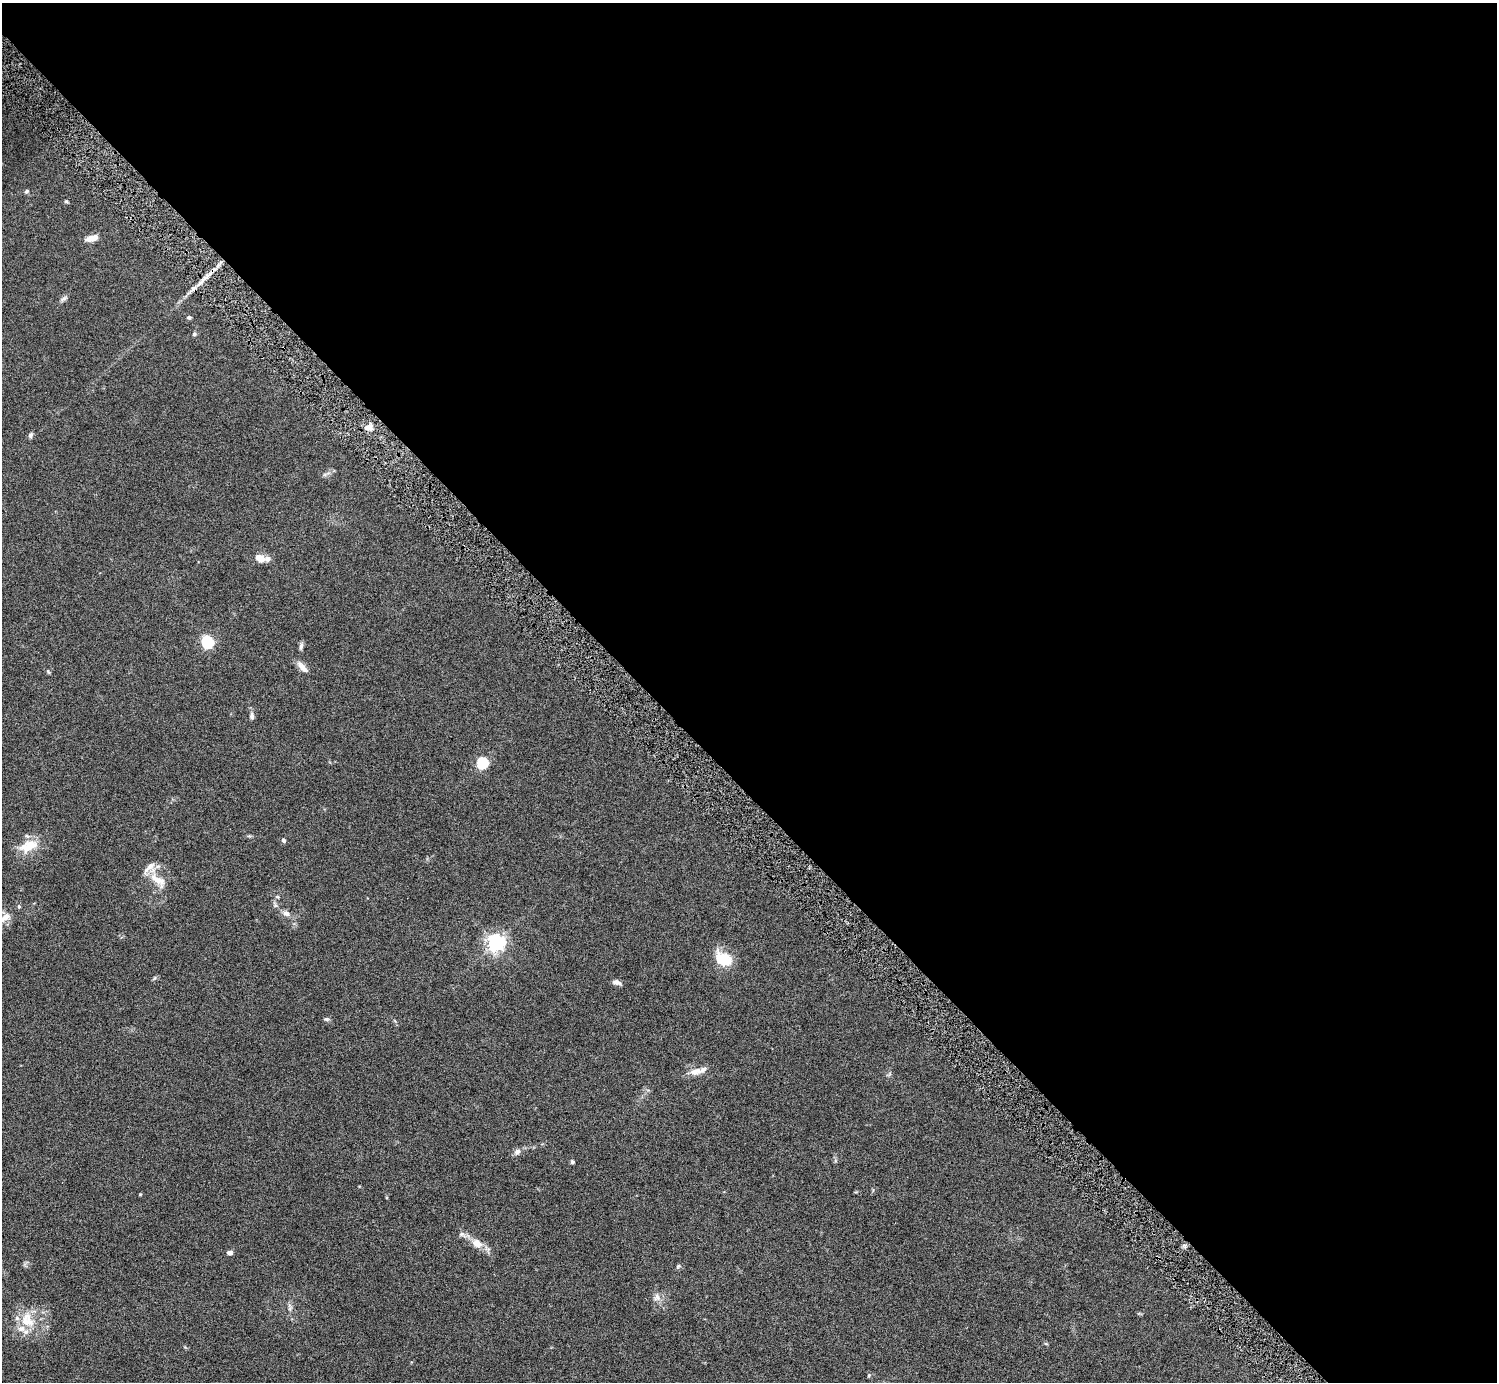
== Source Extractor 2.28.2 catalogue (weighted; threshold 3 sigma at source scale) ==
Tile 8 of 4 x 4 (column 4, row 2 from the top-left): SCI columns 4523-6017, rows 3094-4473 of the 6023 x 6019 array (HDU 1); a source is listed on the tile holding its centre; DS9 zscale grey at full resolution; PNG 1499 x 1384 px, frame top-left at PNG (2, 3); no overlay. Shown black and unused: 57% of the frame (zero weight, under 5 of 9 exposures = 3% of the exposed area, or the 3 px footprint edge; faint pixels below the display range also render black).
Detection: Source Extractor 2.28.2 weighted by HDU 2 'WHT'; one run over the whole footprint, this tile lists its part. Background 0.0498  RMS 0.0042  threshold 0.0172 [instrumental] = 3 sigma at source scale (4.09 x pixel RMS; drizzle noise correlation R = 1.36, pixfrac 0.8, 0.05/0.05 arcsec/px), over >= 5 px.
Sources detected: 45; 6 inside a brighter listed object's ellipse — not listed separately; the other 39 listed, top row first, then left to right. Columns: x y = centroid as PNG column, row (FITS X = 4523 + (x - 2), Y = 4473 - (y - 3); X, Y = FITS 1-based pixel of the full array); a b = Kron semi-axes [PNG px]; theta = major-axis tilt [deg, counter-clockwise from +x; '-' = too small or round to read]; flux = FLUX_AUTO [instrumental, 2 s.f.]
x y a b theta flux
27 191 6 5 - 0.71
66 201 5 4 - 0.46
92 238 14 6 16 3.4
208 275 24 4 40 3.6
64 298 11 5 38 1
189 317 6 4 0 0.58
194 334 5 5 - 0.76
369 427 11 7 -7 2.4
30 435 8 5 67 0.97
260 558 11 7 -28 3.9
207 642 7 5 -66 48
301 646 11 5 78 1
302 667 20 7 -47 2.6
48 672 7 3 -53 0.47
252 716 10 6 -87 1.3
482 763 6 5 - 39
284 840 6 5 - 0.8
29 846 28 15 22 8.1
158 880 28 11 -39 5.9
19 906 5 4 - 0.6
286 913 9 7 -32 1.8
5 917 16 10 40 3.8
496 943 6 6 - 170
723 959 20 15 -24 11
154 978 6 4 70 0.5
617 982 9 5 -15 1.8
326 1019 8 5 -14 0.81
695 1072 17 10 10 3.4
517 1152 10 7 40 1.5
572 1162 5 4 - 0.67
462 1234 12 7 -23 1.7
477 1243 16 11 -36 4.3
229 1253 7 5 -3 1.1
678 1266 6 5 - 0.66
657 1297 12 9 85 2.3
290 1307 11 6 -89 1.3
27 1320 24 18 -67 10
1046 1344 6 3 -19 0.4
869 1375 5 4 - 0.41
Unlisted compact peaks at least as high as the median listed source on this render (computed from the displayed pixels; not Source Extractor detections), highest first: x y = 140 1194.